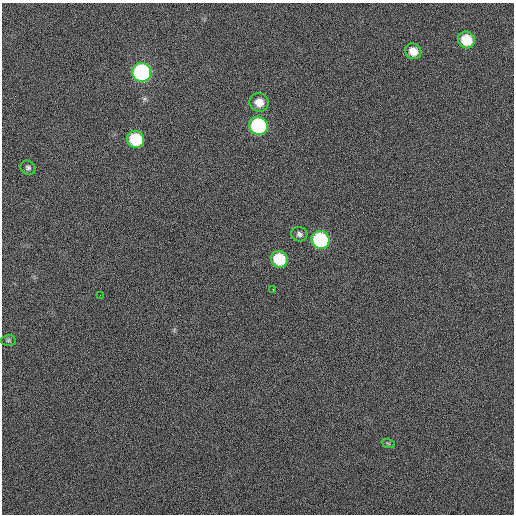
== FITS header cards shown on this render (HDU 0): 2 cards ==
NAXIS1  =                  512 / Axis length
NAXIS2  =                  512 / Axis length

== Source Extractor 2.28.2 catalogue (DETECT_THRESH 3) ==
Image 512 x 512 px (HDU 0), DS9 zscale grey, 1 PNG px = 1 image px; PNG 516 x 516 px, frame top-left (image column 1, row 512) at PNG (2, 3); each listed source drawn as its Kron ellipse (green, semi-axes under 4 px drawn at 4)
Background 43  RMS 4.8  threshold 14.5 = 3 sigma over >= 5 px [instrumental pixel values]
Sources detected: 14; all 14 listed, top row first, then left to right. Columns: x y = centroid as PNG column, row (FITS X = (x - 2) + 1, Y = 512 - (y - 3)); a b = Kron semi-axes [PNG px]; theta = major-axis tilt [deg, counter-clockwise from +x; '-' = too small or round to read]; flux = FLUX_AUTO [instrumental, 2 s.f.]
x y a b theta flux
466 40 8 8 - 11000
413 51 8 7 - 3700
142 72 9 9 - 63000
259 102 9 9 - 4100
258 126 9 9 - 40000
136 139 9 8 - 18000
28 168 8 6 -38 890
299 234 8 7 - 1100
320 240 9 8 - 39000
279 259 9 8 - 14000
273 289 3 2 - 280
100 295 2 2 - 150
8 340 7 5 2 600
388 443 7 4 -19 460